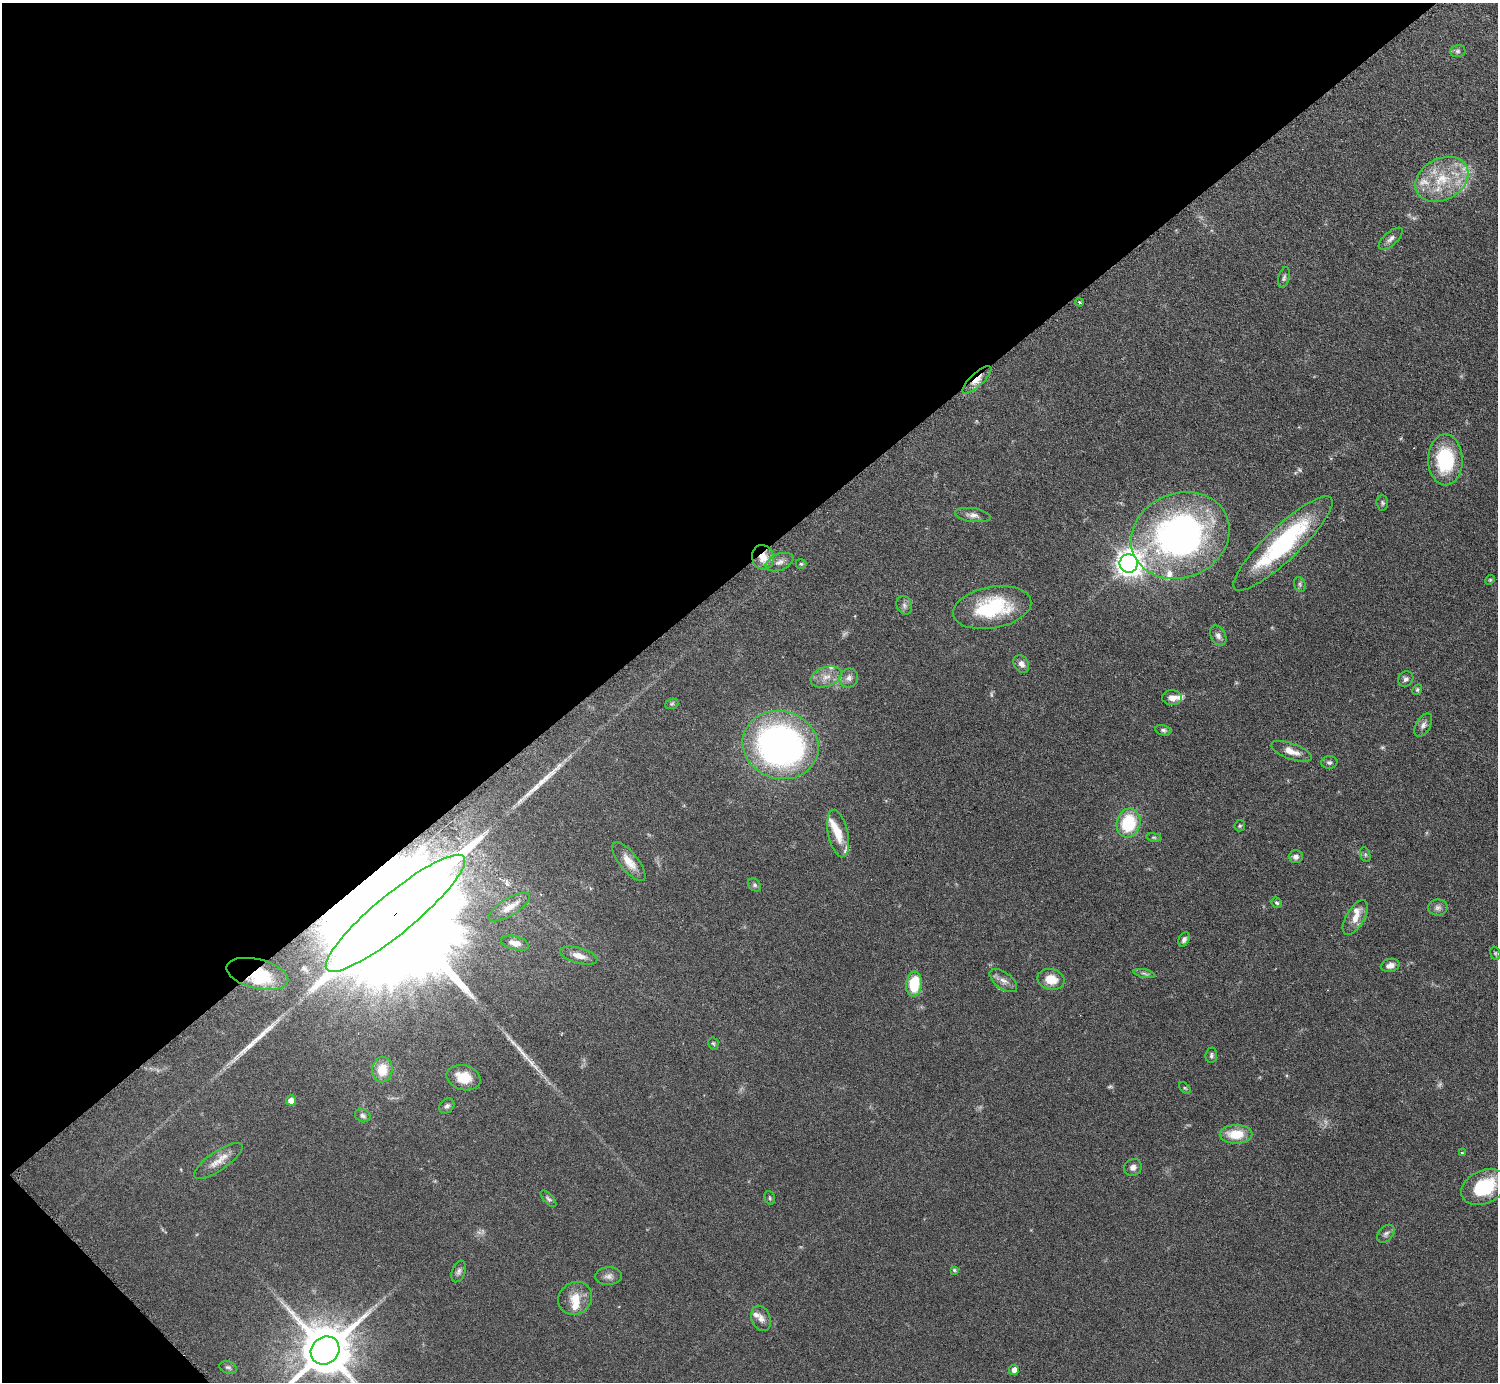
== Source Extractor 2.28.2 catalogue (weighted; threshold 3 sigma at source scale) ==
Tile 5 of 4 x 4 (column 1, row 2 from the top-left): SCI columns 8-1503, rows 2926-4305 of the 5999 x 5997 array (HDU 1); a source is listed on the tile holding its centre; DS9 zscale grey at full resolution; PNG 1500 x 1384 px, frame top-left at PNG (2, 3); each listed source drawn as its Kron ellipse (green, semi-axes under 4 px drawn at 4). Shown black and unused: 42% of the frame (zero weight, under 3 of 6 exposures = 1% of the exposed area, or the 3 px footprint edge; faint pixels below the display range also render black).
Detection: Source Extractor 2.28.2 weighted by HDU 2 'WHT'; one run over the whole footprint, this tile lists its part. Background 0.0815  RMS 0.0036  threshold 0.0147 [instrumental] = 3 sigma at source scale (4.09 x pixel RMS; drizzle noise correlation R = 1.36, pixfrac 0.8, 0.05/0.05 arcsec/px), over >= 5 px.
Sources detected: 100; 6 too faint to see at this stretch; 2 inside a brighter object's white glare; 3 long thin detections or spike segments (spike, bleed or trail) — neither listed nor drawn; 10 inside a brighter listed object's ellipse — not listed separately; the other 79 listed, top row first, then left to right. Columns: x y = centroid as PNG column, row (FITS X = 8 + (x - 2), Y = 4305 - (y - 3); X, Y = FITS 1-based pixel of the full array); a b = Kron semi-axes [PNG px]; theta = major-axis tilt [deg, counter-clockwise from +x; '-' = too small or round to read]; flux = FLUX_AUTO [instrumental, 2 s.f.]
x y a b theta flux
1458 51 8 6 14 0.78
1442 179 28 20 28 15
1391 239 15 6 41 1.6
1284 278 10 5 75 0.87
1080 302 4 3 - 0.54
977 380 19 6 43 3.4
1445 460 25 17 -89 24
1382 503 8 6 -87 0.69
973 515 18 7 -8 2
1180 535 50 42 23 120
1283 543 66 16 43 44
763 557 12 11 - 4.8
779 562 14 8 22 2
1129 563 9 9 - 340
801 564 5 5 - 0.46
1490 580 5 4 - 0.45
1300 584 7 5 -70 0.78
904 605 9 7 -66 1.2
992 608 39 21 10 27
1218 636 10 7 -62 1.6
1021 664 9 7 -57 2
826 677 16 10 19 3.6
849 678 10 9 - 1.8
1406 679 8 7 - 1.1
1417 690 5 4 - 0.52
1172 698 10 7 1 2.4
672 704 7 5 20 0.55
1423 725 12 7 60 1.6
1163 730 8 5 -12 0.79
781 745 38 34 -15 130
1291 751 21 7 -20 3.6
1329 762 8 6 4 0.82
1128 823 15 12 76 18
1240 826 6 5 - 0.53
838 834 24 10 -78 6
1154 837 8 4 -8 0.51
1365 855 8 5 -71 0.62
1296 857 7 6 - 1.4
629 862 24 9 -51 4.7
755 885 7 5 -48 0.69
1277 903 6 5 - 0.69
509 907 23 8 31 3.7
1438 908 10 8 1 1.4
395 913 89 20 40 37000
1355 918 19 9 60 4.1
1184 939 7 5 60 1.1
515 943 14 7 -14 3
1495 953 7 4 -72 0.51
579 956 19 7 -16 3.4
1390 965 9 6 13 1.9
1144 973 11 4 -11 0.92
257 974 31 14 -14 13
1051 979 14 10 -12 5.6
1003 981 16 8 -36 2.3
914 984 12 8 82 13
713 1043 6 5 - 0.55
1211 1055 7 5 84 0.76
382 1070 13 10 83 6.6
463 1078 17 12 -15 6.6
1185 1088 7 4 -44 0.48
291 1100 5 5 - 3
447 1106 8 6 43 1.1
363 1116 8 6 -24 0.91
1236 1134 16 9 -1 8.3
1462 1153 4 4 - 0.41
218 1161 28 9 34 4.3
1133 1167 9 8 - 1.6
1484 1187 24 16 25 18
770 1198 7 5 -75 0.54
548 1199 10 5 -46 0.75
1386 1234 10 7 47 1.2
954 1270 4 4 - 0.44
459 1271 11 6 69 1.2
609 1276 13 9 4 1.9
575 1298 17 16 - 5.7
761 1318 13 9 -68 2.1
325 1350 15 13 42 2300
228 1367 9 6 -17 0.79
1014 1370 5 4 - 2.4
Overlapping masked pixels (flux is a lower limit): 4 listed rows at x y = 977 380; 763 557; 395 913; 257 974
Isophote crosses this tile's border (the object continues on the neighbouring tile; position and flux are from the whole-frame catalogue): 1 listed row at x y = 325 1350